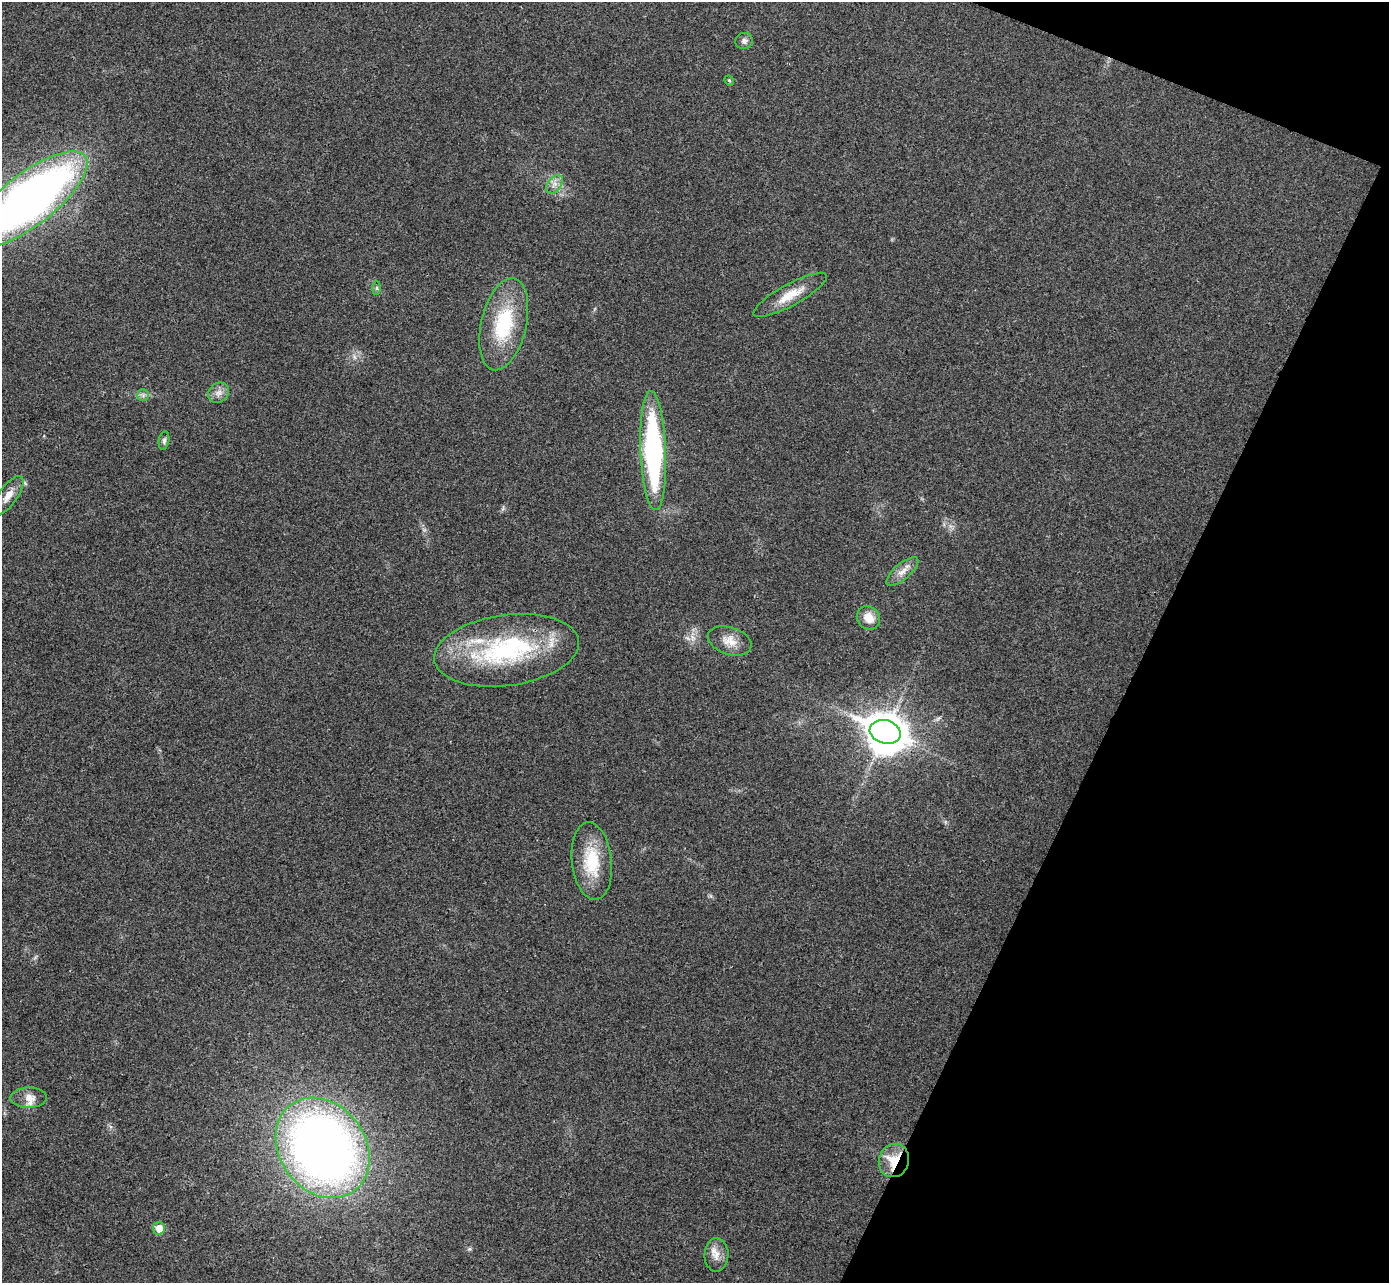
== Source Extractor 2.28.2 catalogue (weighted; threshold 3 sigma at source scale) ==
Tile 8 of 4 x 4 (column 4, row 2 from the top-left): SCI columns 4190-5576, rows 2758-4038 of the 5607 x 5646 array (HDU 1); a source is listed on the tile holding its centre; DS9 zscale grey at full resolution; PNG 1391 x 1285 px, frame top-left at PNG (2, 2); each listed source drawn as its Kron ellipse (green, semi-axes under 4 px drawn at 4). Shown black and unused: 19% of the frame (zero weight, under 3 of 4 exposures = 6% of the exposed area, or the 3 px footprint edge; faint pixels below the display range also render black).
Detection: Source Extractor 2.28.2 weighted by HDU 2 'WHT'; one run over the whole footprint, this tile lists its part. Background 0.025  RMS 0.0063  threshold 0.0283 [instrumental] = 3 sigma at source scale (4.5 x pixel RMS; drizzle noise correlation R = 1.50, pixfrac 1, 0.05/0.05 arcsec/px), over >= 5 px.
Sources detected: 27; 1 inside a brighter object's white glare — neither listed nor drawn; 3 inside a brighter listed object's ellipse — not listed separately; the other 23 listed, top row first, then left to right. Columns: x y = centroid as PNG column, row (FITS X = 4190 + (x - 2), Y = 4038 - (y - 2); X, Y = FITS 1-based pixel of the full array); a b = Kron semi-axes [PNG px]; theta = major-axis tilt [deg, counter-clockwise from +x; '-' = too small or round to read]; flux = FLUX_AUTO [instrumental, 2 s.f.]
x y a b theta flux
744 41 9 8 - 2.4
729 81 5 4 - 0.9
555 184 10 6 52 3.3
29 200 71 26 38 450
376 288 7 4 89 1.1
790 295 41 10 28 14
504 324 47 22 77 44
218 393 11 9 41 4
143 395 6 6 - 1.5
164 441 9 5 79 1.6
653 451 59 13 -88 130
8 496 23 9 55 6.5
902 571 20 8 41 5.7
868 618 12 11 - 7.9
730 641 22 13 -18 8.7
507 650 73 35 8 89
885 732 16 11 -15 1200
592 861 39 20 -84 28
29 1098 18 10 2 5.8
323 1148 53 43 -54 540
894 1160 17 15 68 18
159 1228 6 6 - 7.8
716 1255 17 12 88 6.4
Overlapping masked pixels (flux is a lower limit): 1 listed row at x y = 894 1160
Isophote crosses this tile's border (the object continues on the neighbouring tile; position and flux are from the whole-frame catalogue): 1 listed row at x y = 29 200